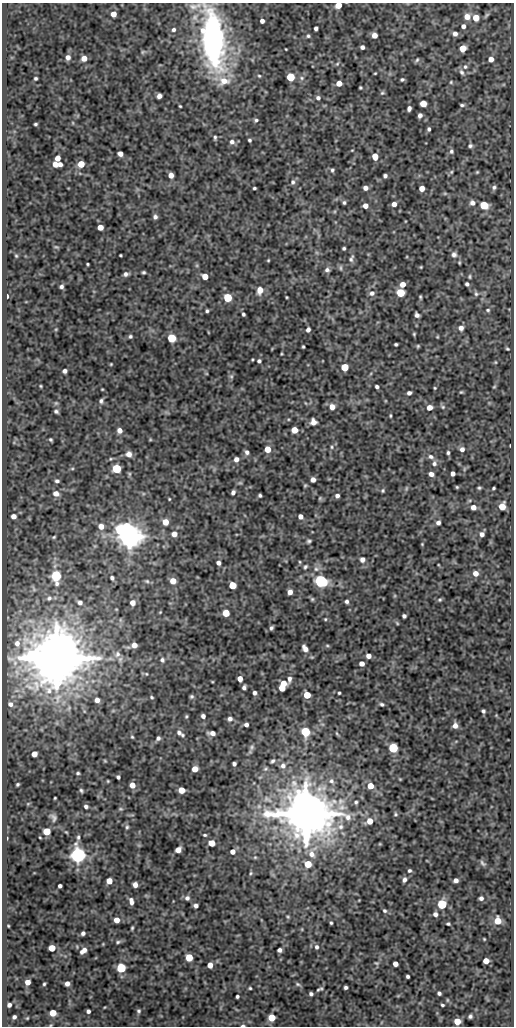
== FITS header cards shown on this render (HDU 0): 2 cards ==
NAXIS1  =                  512
NAXIS2  =                 1024

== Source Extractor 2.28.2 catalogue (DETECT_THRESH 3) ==
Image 512 x 1024 px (HDU 0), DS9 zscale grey, 1 PNG px = 1 image px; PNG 516 x 1028 px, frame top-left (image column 1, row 1024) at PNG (2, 3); no overlay
Background 220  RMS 0.78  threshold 2.35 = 3 sigma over >= 5 px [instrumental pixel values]
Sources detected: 347; all 347 listed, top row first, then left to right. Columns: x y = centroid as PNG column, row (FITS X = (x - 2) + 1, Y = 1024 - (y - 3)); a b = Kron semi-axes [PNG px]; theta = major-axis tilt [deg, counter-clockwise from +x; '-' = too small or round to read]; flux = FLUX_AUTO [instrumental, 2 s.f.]
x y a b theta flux
338 5 5 4 - 650
193 7 13 8 -5 300
113 14 5 5 - 380
486 15 9 4 43 95
467 17 7 6 - 440
476 18 5 5 - 650
262 21 4 4 - 200
463 26 5 5 - 180
316 28 4 4 - 140
174 30 5 5 - 110
455 34 6 5 - 230
374 35 5 5 - 360
308 36 5 5 - 89
213 40 53 19 -84 13000
362 47 4 4 - 150
463 48 5 5 - 770
286 49 3 2 - 36
143 52 6 4 60 64
68 57 5 5 - 210
84 58 5 5 - 350
491 59 5 4 - 340
417 60 6 4 52 80
337 64 6 4 44 72
465 67 7 6 - 140
462 72 9 6 -57 160
375 73 3 2 - 43
259 76 4 4 - 59
290 77 5 5 - 1900
36 78 3 3 - 81
302 78 6 5 - 120
402 79 4 3 - 83
224 81 16 12 8 850
451 82 4 4 - 59
339 83 5 4 - 510
360 88 3 3 - 62
382 93 6 5 - 80
159 96 5 4 - 240
318 98 5 5 - 130
423 103 5 5 - 900
462 105 4 3 - 82
180 106 3 2 - 50
409 108 5 4 - 170
420 115 4 4 - 170
256 120 5 5 - 94
35 124 4 3 - 71
429 129 4 3 - 100
215 137 5 4 - 84
249 140 3 3 - 79
232 142 7 6 - 180
470 146 5 5 - 100
352 150 4 2 - 39
451 151 6 5 - 120
120 154 5 4 - 280
375 156 6 5 - 520
57 158 5 4 - 370
55 164 5 5 - 350
60 164 4 4 - 200
81 164 5 5 - 760
332 170 5 4 - 88
451 172 5 4 - 70
477 172 4 3 - 54
171 175 5 4 - 350
385 176 4 4 - 120
293 182 7 6 - 130
494 187 6 5 - 120
254 188 3 3 - 74
365 188 5 4 - 230
422 188 5 4 - 410
445 193 6 4 0 67
344 202 5 4 - 88
472 203 7 6 - 230
394 204 5 4 - 270
484 205 6 5 - 1500
365 206 5 4 - 300
155 217 5 4 - 140
100 227 5 4 - 430
56 247 7 3 -22 60
344 248 3 3 - 83
454 254 8 7 - 180
120 255 3 2 - 51
16 256 4 4 - 59
351 259 11 5 66 150
268 260 3 3 - 47
459 263 3 2 - 50
87 264 3 2 - 54
421 267 3 3 - 46
341 268 7 3 -90 72
327 270 6 5 - 140
144 272 4 3 - 76
126 274 6 4 21 160
205 277 5 4 - 640
469 277 6 4 85 68
403 284 5 5 - 440
467 284 4 3 - 110
61 286 4 4 - 130
260 290 7 6 - 470
372 293 8 7 - 200
400 293 5 5 - 2000
476 294 7 5 -74 100
7 296 4 2 - 140
228 297 5 5 - 1900
286 297 3 2 - 42
420 297 4 3 - 62
488 310 5 4 - 72
207 311 3 3 - 87
243 314 4 3 - 88
417 315 5 4 - 160
461 328 6 6 - 230
308 330 5 4 - 160
414 334 4 3 - 57
130 336 4 4 - 87
437 337 4 3 - 43
171 338 5 5 - 2300
396 344 3 3 - 76
418 346 4 4 - 63
303 347 3 3 - 64
507 349 3 3 - 55
281 354 4 3 - 43
259 361 4 4 - 110
495 362 5 3 - 40
111 364 3 3 - 46
345 367 5 5 - 1100
65 371 4 4 - 150
231 376 7 5 70 100
41 386 4 3 - 48
377 387 4 3 - 120
494 387 5 3 - 45
435 388 3 3 - 49
102 389 3 2 - 40
461 392 3 3 - 51
409 393 4 4 - 150
101 401 6 4 -86 110
332 407 6 6 - 400
443 407 6 5 - 75
429 408 5 5 - 370
56 411 4 3 - 94
390 416 3 2 - 56
313 422 6 6 - 330
119 430 5 5 - 270
294 430 5 5 - 670
51 440 4 3 - 71
150 440 5 3 - 45
332 447 5 4 - 73
267 449 5 5 - 690
462 449 5 5 - 180
247 452 6 5 - 160
448 453 4 3 - 87
129 454 7 7 - 300
431 457 8 6 -28 170
236 459 5 5 - 240
434 463 7 6 - 170
72 468 6 4 1 54
116 469 5 5 - 2600
453 473 4 4 - 180
431 474 5 4 - 220
313 479 4 4 - 260
57 481 4 3 - 110
305 485 5 4 - 62
457 487 3 3 - 57
406 488 8 4 82 72
479 488 4 4 - 69
493 488 3 2 - 63
383 491 5 4 - 71
233 492 5 4 - 150
56 493 8 6 -21 260
260 495 3 3 - 85
337 496 4 4 - 150
320 498 5 5 - 70
169 499 3 3 - 43
502 506 5 5 - 830
473 507 5 5 - 290
13 516 6 5 - 270
300 516 5 4 - 240
165 522 5 5 - 620
438 523 5 5 - 160
101 526 6 6 - 380
120 529 9 6 39 4500
174 534 6 6 - 350
482 534 5 4 - 180
54 537 5 3 - 61
129 537 7 6 - 72000
309 541 5 5 - 95
422 544 3 3 - 42
362 560 6 6 - 220
218 563 5 4 - 170
305 567 6 4 56 86
316 569 8 7 - 210
475 573 5 5 - 350
56 576 10 7 -86 1500
112 578 4 4 - 110
147 581 7 5 -21 92
173 581 5 5 - 520
320 581 7 5 -29 11000
232 585 5 5 - 1300
290 592 5 4 - 320
49 598 7 5 14 110
312 599 5 5 - 71
440 600 5 4 - 70
347 601 5 4 - 120
80 602 5 4 - 160
132 603 5 5 - 330
160 612 4 3 - 41
226 613 5 5 - 960
404 616 4 4 - 130
325 619 4 4 - 51
397 623 6 4 -46 66
271 628 4 3 - 99
17 643 5 4 - 160
134 645 5 5 - 370
327 646 6 4 -1 62
305 648 8 5 -56 250
117 654 10 8 60 270
368 656 4 4 - 280
56 658 15 14 - 300000
120 659 9 6 87 160
162 660 6 6 - 130
362 664 4 4 - 310
146 674 5 4 - 61
240 679 5 4 - 340
289 679 11 4 59 230
283 683 4 4 - 600
244 687 4 4 - 140
282 688 5 5 - 790
254 693 4 3 - 140
339 693 3 3 - 64
307 695 5 5 - 1100
192 696 5 5 - 88
152 697 5 4 - 68
97 700 6 5 - 250
10 704 4 4 - 130
382 704 6 4 -14 97
84 711 6 3 -72 58
483 711 4 4 - 95
186 716 5 4 - 63
203 716 4 4 - 160
230 719 6 5 - 170
246 725 4 4 - 160
455 726 6 5 - 280
305 732 8 7 - 1100
180 733 12 6 -36 220
212 733 6 4 -5 280
337 734 7 3 -54 62
132 737 4 3 - 57
158 738 5 4 - 130
252 747 8 6 67 130
393 748 5 5 - 3800
34 754 5 5 - 460
105 761 5 3 - 48
272 761 6 4 42 100
234 764 4 4 - 130
283 766 8 8 - 270
195 769 5 5 - 570
266 769 7 6 - 110
78 773 3 3 - 69
118 777 4 3 - 97
400 779 4 4 - 42
108 781 3 3 - 46
331 781 8 7 - 200
18 784 3 3 - 75
132 785 5 5 - 460
370 786 5 5 - 620
81 790 5 3 - 83
181 790 5 5 - 650
55 798 3 2 - 48
356 802 5 4 - 83
28 803 6 3 20 50
86 806 4 4 - 130
121 809 6 5 - 69
306 814 15 13 -23 240000
395 814 5 5 - 80
53 817 11 7 -58 190
370 821 7 6 - 580
127 827 6 5 - 86
340 827 10 8 24 310
47 831 5 5 - 1300
66 832 6 3 -43 52
205 835 4 3 - 64
78 837 6 4 89 100
7 838 3 2 - 40
40 838 3 2 - 40
211 843 5 5 - 740
380 844 5 3 - 41
178 850 5 5 - 340
232 852 5 5 - 290
312 854 12 9 -63 430
78 855 6 6 - 24000
255 857 5 4 - 62
483 863 9 4 -47 110
308 864 5 5 - 1000
409 871 5 4 - 89
251 873 5 4 - 63
404 880 6 4 75 170
456 880 5 4 - 210
109 881 5 5 - 570
135 885 5 4 - 280
60 886 4 3 - 140
187 898 6 6 - 160
481 898 4 4 - 150
131 901 7 4 -79 240
442 904 5 5 - 4000
196 906 4 4 - 160
385 911 6 5 - 95
435 914 5 5 - 180
288 917 4 4 - 58
116 920 5 4 - 400
498 921 6 5 - 870
331 923 3 3 - 66
448 924 4 3 - 71
8 926 3 2 - 47
132 928 4 3 - 64
302 929 5 3 - 45
83 933 4 4 - 140
484 939 4 2 - 44
118 942 6 4 17 89
316 947 7 6 - 150
52 948 5 5 - 830
279 950 4 4 - 160
83 951 7 4 40 280
189 957 5 5 - 1200
486 961 5 4 - 520
376 963 6 4 -20 63
395 964 4 4 - 330
210 965 5 4 - 390
121 968 5 5 - 3800
408 976 4 3 - 100
27 982 5 4 - 370
67 983 4 4 - 230
44 984 3 3 - 61
298 984 8 4 -25 90
346 987 4 3 - 110
250 988 3 3 - 58
318 990 8 4 44 110
439 993 4 4 - 110
311 994 4 4 - 110
237 996 3 3 - 94
447 1000 6 4 -90 52
9 1005 4 4 - 150
442 1005 3 3 - 70
88 1011 4 4 - 130
139 1011 5 4 - 96
53 1013 5 5 - 930
470 1016 4 4 - 110
14 1017 4 4 - 130
27 1018 4 3 - 43
272 1018 5 5 - 1000
457 1021 5 5 - 800
243 1025 5 3 - 76
At the frame edge (FLAGS 8, measured only in part): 2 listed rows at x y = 338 5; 243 1025

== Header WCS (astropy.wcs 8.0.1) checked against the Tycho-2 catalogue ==
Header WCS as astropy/WCSLIB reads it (CRVAL/CRPIX/CD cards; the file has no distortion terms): RA---SIN/DEC--SIN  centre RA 10:24:39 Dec -39:26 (156.16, -39.44 deg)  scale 1 arcsec/px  FOV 8.5' x 17.1'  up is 0 deg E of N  parity normal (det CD < 0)
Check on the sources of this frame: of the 60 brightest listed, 5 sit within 1.5 arcsec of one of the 11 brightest Tycho-2 stars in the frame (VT <= 12.04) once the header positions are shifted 0.10 arcsec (0.05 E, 0.09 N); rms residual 0.43 arcsec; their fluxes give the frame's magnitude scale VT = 22.67 - 2.5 log10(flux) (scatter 0.67 mag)
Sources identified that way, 4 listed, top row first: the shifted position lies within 1.5 arcsec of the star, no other Tycho-2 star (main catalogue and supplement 1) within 3.0 arcsec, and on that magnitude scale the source's flux lands within +1.5 / -3 mag of the star's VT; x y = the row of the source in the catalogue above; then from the Tycho-2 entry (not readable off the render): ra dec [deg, ICRS J2000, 3 dp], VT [Tycho-2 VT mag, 2 dp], TYC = Tycho-2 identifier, HIP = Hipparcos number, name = IAU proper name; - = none
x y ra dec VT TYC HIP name
129 537 156.207 -39.444 11.19 7713-493-1 - -
320 581 156.138 -39.456 11.72 7713-1239-1 - -
306 814 156.144 -39.521 8.71 7713-563-1 - -
78 855 156.226 -39.532 11.72 7713-93-1 - -